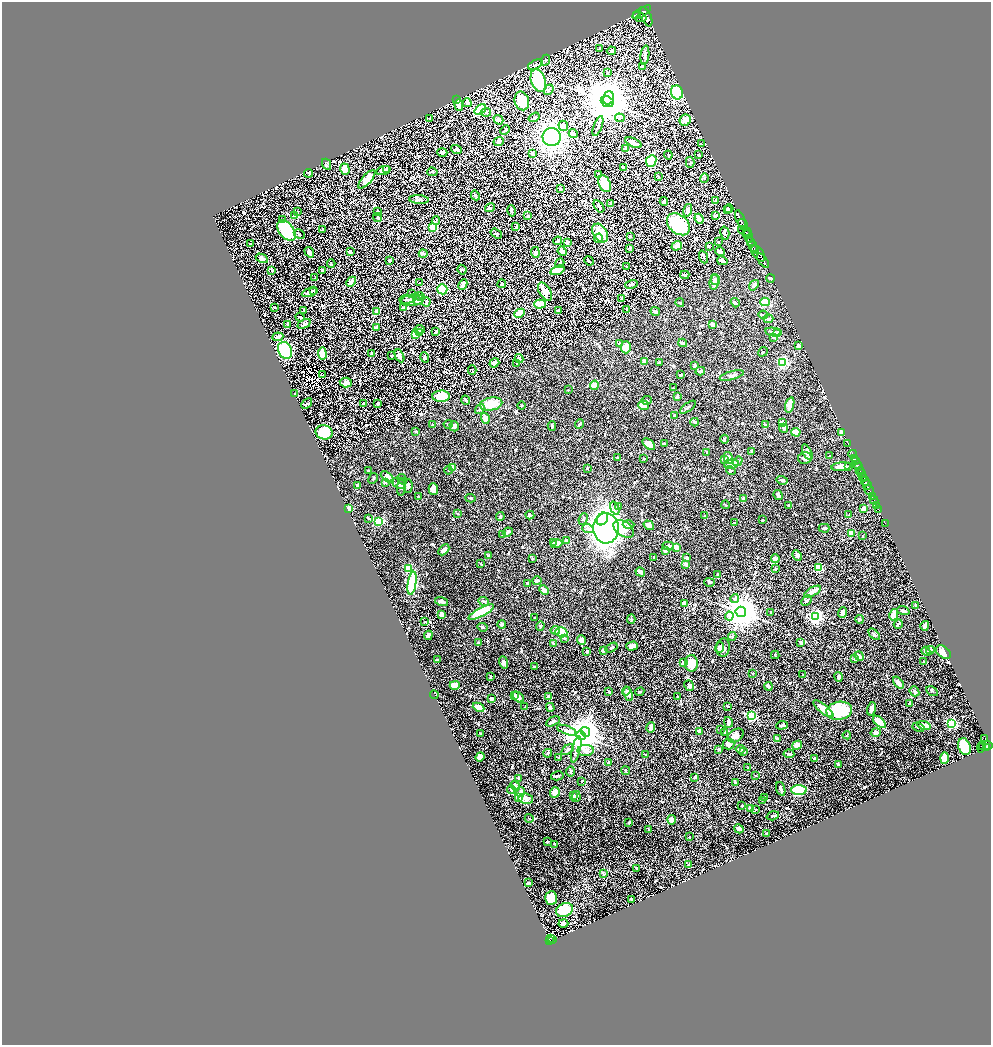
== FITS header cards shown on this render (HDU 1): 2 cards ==
NAXIS1  =                 1978
NAXIS2  =                 2086

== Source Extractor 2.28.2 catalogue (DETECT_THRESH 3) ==
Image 1978 x 2086 px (HDU 1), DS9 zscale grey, zoomed out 1/2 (1 PNG px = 2 x 2 image px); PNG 993 x 1047 px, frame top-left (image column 2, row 2086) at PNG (2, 2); each listed source drawn as its Kron ellipse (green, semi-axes under 4 px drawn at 4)
Background 1.04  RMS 0.018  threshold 0.0539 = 3 sigma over >= 5 px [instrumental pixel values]
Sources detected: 860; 54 cannot appear on this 1/2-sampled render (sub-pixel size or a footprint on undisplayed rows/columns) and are neither listed nor drawn; of the other 806, the 500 brightest by FLUX_AUTO listed and drawn (306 fainter detections omitted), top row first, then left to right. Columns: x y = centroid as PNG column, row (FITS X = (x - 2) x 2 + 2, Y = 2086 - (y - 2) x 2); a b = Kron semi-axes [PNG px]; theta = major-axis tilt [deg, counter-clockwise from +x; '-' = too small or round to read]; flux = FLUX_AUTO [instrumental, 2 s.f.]
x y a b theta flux
642 12 10 4 32 5200
636 15 2 1 - 1600
646 17 10 5 -65 990
641 18 6 3 7 920
600 49 3 2 - 3.5
611 51 4 2 - 4.7
645 55 10 3 84 12
545 60 6 3 67 3.9
535 65 8 3 24 6.1
643 66 2 2 - 13
607 73 3 3 - 4.3
538 81 12 7 -70 310
549 90 5 2 - 8.6
677 92 7 6 - 260
608 98 7 5 69 1500
457 100 4 2 - 3.6
522 101 9 7 -76 85
607 102 6 5 - 20000
467 103 4 4 - 15
459 105 6 4 -87 21
480 110 6 4 38 160
486 112 5 3 - 5.4
534 117 6 3 34 5.9
430 118 2 2 - 5.1
620 118 5 4 - 5.7
498 120 5 3 - 13
685 120 6 5 - 39
563 126 5 4 - 27
598 126 10 3 69 8.5
505 130 5 3 - 6.3
573 134 4 4 - 23
552 137 9 9 - 1000
499 141 5 4 - 15
633 143 9 3 -25 24
701 144 3 2 - 4.1
625 148 4 2 - 5.4
456 150 5 3 - 6.7
442 152 5 4 - 11
532 153 4 3 - 5.1
668 155 4 3 - 3.2
698 155 3 2 - 4.3
651 161 6 5 - 160
690 162 5 3 - 4.6
327 164 6 3 -63 4.4
623 168 4 2 - 6.3
345 169 5 4 - 48
387 169 4 3 - 8.1
383 170 7 3 18 14
432 172 5 2 - 3.3
309 173 4 2 - 3.4
599 174 4 3 - 4.2
658 176 4 3 - 3.5
704 178 5 3 - 3.7
367 179 12 4 48 46
605 184 9 5 -66 140
560 189 3 2 - 7.1
475 195 5 3 - 8.9
419 199 10 4 -4 7.6
664 201 4 2 - 13
716 201 3 3 - 4.5
611 203 3 3 - 4.5
599 206 7 2 -54 9.8
490 208 5 4 - 4.7
727 209 4 3 - 6.1
729 209 4 4 - 7.1
688 210 6 4 75 18
377 211 3 3 - 3.5
511 211 6 2 -78 9.2
298 212 3 3 - 4.1
294 215 4 3 - 14
528 216 4 3 - 5.2
715 216 4 3 - 7.7
377 217 5 3 - 3.9
282 219 4 2 - 3.2
699 219 5 3 - 29
741 220 10 3 -68 1400
436 221 4 3 - 3.1
678 224 13 9 -41 330
743 224 6 1 -59 1100
433 227 4 3 - 170
516 227 3 2 - 4.2
286 230 12 7 -52 230
322 230 2 2 - 4.7
745 231 7 3 -17 210
600 233 10 7 -59 72
725 233 7 2 -76 3.6
299 234 6 3 -27 3.6
496 234 6 3 -34 4.1
746 234 2 2 - 250
630 236 2 2 - 11
749 236 7 2 -70 540
599 238 4 4 - 6
558 241 4 2 - 9.6
751 241 2 1 - 260
567 242 3 3 - 8.7
718 242 3 3 - 3
250 244 2 2 - 5.4
677 246 5 4 - 15
753 246 6 2 -66 730
709 247 3 3 - 2.8
630 248 2 2 - 3.8
754 249 2 2 - 860
562 251 5 4 - 26
720 251 5 4 - 8.4
309 252 5 3 - 12
350 252 4 3 - 8.7
535 252 5 4 - 8.9
423 254 4 3 - 5
758 254 9 5 -53 5300
704 257 6 2 -69 5.5
262 258 6 4 -28 15
390 260 3 3 - 3.3
589 261 5 2 - 3.1
722 261 5 3 - 12
763 261 8 3 -54 4000
560 263 5 3 - 5.9
331 264 4 3 - 2.8
627 267 2 2 - 3.6
323 270 4 3 - 9.9
462 270 5 4 - 4.7
557 270 7 4 18 110
272 271 4 3 - 5
685 275 4 3 - 5.7
315 278 3 3 - 3
770 278 4 3 - 5.8
715 279 5 4 - 6.6
351 282 5 4 - 15
714 282 7 4 80 9.9
420 283 2 2 - 3.3
463 284 5 3 - 14
502 284 4 3 - 3.6
631 284 6 3 15 4.8
754 285 6 4 52 9.7
442 289 5 5 - 120
313 291 2 2 - 3.5
545 292 10 5 -58 39
309 293 8 3 16 12
411 293 3 2 - 3.4
420 296 5 3 - 5.6
407 299 8 3 3 7.1
621 299 2 2 - 19
412 300 12 5 8 21
418 301 5 3 - 9.4
426 302 4 3 - 8.2
765 302 4 4 - 110
680 303 4 3 - 3.5
735 303 5 3 - 8.5
540 304 6 4 2 50
403 307 4 2 - 5.1
275 308 2 2 - 4.4
627 309 3 2 - 2.9
304 310 3 2 - 3.3
558 310 4 2 - 7.4
377 311 4 3 - 19
655 311 5 3 - 12
519 313 5 4 - 56
763 315 4 3 - 3.2
300 317 5 2 - 6
768 319 5 3 - 9
288 324 4 3 - 9.8
304 324 7 4 26 9
712 325 4 3 - 20
376 327 3 2 - 3.5
419 330 5 3 - 12
436 332 4 2 - 4.5
773 332 7 3 -11 13
420 333 4 3 - 8.5
778 333 3 3 - 6.5
415 335 3 3 - 92
278 337 5 3 - 17
774 338 3 3 - 5.5
683 343 4 2 - 9.6
619 344 3 3 - 5.2
799 346 3 3 - 18
626 347 6 5 - 47
285 350 9 6 -63 250
763 352 5 2 - 3
372 353 3 2 - 6
322 354 6 3 -87 86
391 356 3 3 - 6.6
399 356 7 4 -65 13
425 357 5 3 - 5.1
519 359 4 3 - 12
644 361 3 2 - 19
783 362 3 3 - 380
494 363 5 4 - 16
517 363 3 2 - 4.9
659 363 2 2 - 5.3
695 365 3 2 - 6.8
472 370 4 2 - 3.3
700 371 5 3 - 9.4
322 375 2 1 - 4.5
681 375 4 2 - 4.5
732 376 12 3 16 8.9
346 382 6 5 - 20
594 385 5 4 - 42
673 388 2 2 - 2.8
568 390 2 2 - 2.8
294 394 2 2 - 4.3
441 396 9 5 3 92
677 396 4 2 - 10
466 400 5 2 - 7.6
647 400 5 3 - 5.4
378 403 3 2 - 8.3
307 404 6 2 41 3.1
364 404 3 2 - 6.7
491 404 11 6 10 58
644 405 5 4 - 32
790 405 8 3 74 38
522 406 4 2 - 3.2
688 407 9 2 35 3.9
480 409 6 3 56 5.4
675 415 3 3 - 8.1
485 418 5 3 - 36
695 422 4 2 - 6.5
782 423 2 2 - 33
448 424 4 3 - 3.6
580 424 5 2 - 8.5
432 425 3 3 - 3.3
765 425 2 2 - 7.9
454 426 5 4 - 8.8
552 426 5 3 - 5.8
784 428 4 4 - 5.9
415 431 3 2 - 3.8
324 432 8 7 - 110
796 432 4 4 - 27
841 433 4 2 - 13
724 439 4 3 - 6
848 443 2 1 - 17
649 444 7 4 -40 36
664 444 3 2 - 4.1
751 451 3 2 - 6.2
707 452 3 2 - 3.5
807 452 8 4 -63 15
853 454 4 2 - 130
830 456 2 2 - 3.6
618 458 3 2 - 14
728 458 6 4 -80 33
805 458 7 6 - 12
854 458 2 2 - 430
644 459 2 2 - 2.8
724 459 4 3 - 7.7
855 460 3 2 - 1100
738 461 5 3 - 6.5
731 464 7 4 7 30
857 465 3 2 - 790
841 467 10 3 6 30
848 467 4 3 - 3
859 467 2 1 - 330
453 468 3 3 - 45
587 468 2 2 - 4.2
448 470 4 2 - 2.9
731 470 5 3 - 3.8
369 471 3 2 - 6.6
860 471 4 1 - 91
861 474 3 2 - 370
863 476 3 2 - 460
387 477 8 4 -40 21
373 478 6 3 60 4.1
402 479 6 3 -59 5.8
782 480 5 3 - 6.2
865 481 4 3 - 650
385 482 2 2 - 9.3
399 483 7 5 -27 10
867 485 5 2 - 400
357 486 3 2 - 4.7
408 486 7 4 83 11
402 487 9 4 82 7.7
433 489 6 5 - 20
869 490 5 2 - 2400
778 495 5 3 - 10
872 496 2 1 - 480
418 497 3 2 - 3.2
470 498 5 2 - 3.7
743 498 3 2 - 7.2
874 500 4 2 - 1200
725 505 4 2 - 2.9
789 505 3 2 - 7.1
877 506 3 1 - 92
618 507 4 3 - 4.5
349 508 2 2 - 36
615 508 7 3 -71 6.4
864 509 4 3 - 22
878 509 3 1 - 75
458 514 4 2 - 3.2
530 515 4 3 - 5
849 515 3 2 - 3.8
705 516 3 2 - 4.9
500 517 4 3 - 5.2
368 518 3 2 - 3
583 519 6 3 68 4.5
602 519 7 5 57 92
762 520 2 2 - 3.3
379 522 4 3 - 74
734 522 2 2 - 3
885 523 2 1 - 14
629 525 6 3 2 6.7
649 525 6 3 -35 14
606 528 15 13 -86 1500
824 528 5 2 - 7.8
588 529 6 4 -17 11
624 529 11 7 -35 57
508 532 5 3 - 8.7
851 533 4 3 - 59
503 534 3 2 - 4.9
863 536 2 2 - 3
567 541 4 3 - 10
553 542 3 3 - 5.8
557 544 6 4 15 25
668 546 6 4 -14 15
676 547 4 3 - 25
444 550 6 4 45 14
665 551 2 2 - 27
797 555 6 3 -66 8.2
489 556 2 2 - 9.5
654 557 3 2 - 3.9
532 558 4 3 - 2.9
687 558 3 3 - 11
775 559 4 3 - 20
481 564 3 2 - 3.3
685 564 4 3 - 8.7
775 568 2 2 - 3
818 568 4 3 - 190
408 569 3 3 - 170
640 572 5 2 - 20
718 574 3 2 - 6.5
537 581 4 3 - 7.5
709 582 5 3 - 4
412 583 11 4 81 340
528 583 3 3 - 6.8
544 590 5 2 - 33
813 591 9 3 29 28
735 598 4 4 - 5.6
483 601 5 3 - 5.6
807 601 6 3 45 6.9
442 602 7 3 -15 12
685 604 4 3 - 27
915 605 2 2 - 2.8
903 611 6 3 -18 7.5
481 612 14 4 28 160
741 612 5 5 - 8200
771 612 2 2 - 4.1
843 613 5 4 - 11
442 615 3 3 - 27
894 615 6 3 76 46
729 616 4 3 - 6.8
815 616 4 4 - 900
535 618 2 2 - 3.5
631 619 4 2 - 3.9
859 619 4 4 - 3.7
425 622 3 3 - 3
502 624 4 4 - 6.1
898 624 5 2 - 7.1
540 626 5 4 - 5.8
925 626 5 2 - 14
483 627 5 3 - 4.9
555 630 5 3 - 9.7
561 632 6 5 - 160
874 634 7 4 -45 6.5
428 635 5 3 - 17
732 636 4 3 - 3.4
565 638 4 3 - 3.8
582 640 5 4 - 22
478 642 2 2 - 4.8
801 642 2 2 - 17
553 644 4 2 - 6.5
632 646 6 3 16 16
723 647 9 6 84 21
611 648 6 3 29 7.1
719 648 5 4 - 6.7
604 650 4 3 - 8.2
930 650 4 3 - 4.2
587 651 3 2 - 3.2
926 651 4 3 - 10
943 652 8 5 -39 25
775 655 4 2 - 3.4
859 656 5 3 - 14
855 659 3 3 - 6.8
437 660 3 2 - 4.9
924 661 2 2 - 5.1
504 662 6 4 -72 12
683 663 3 3 - 23
691 663 8 6 -87 49
535 667 3 2 - 3.5
753 673 3 2 - 3
803 675 2 2 - 4.8
490 676 2 2 - 2.9
839 677 5 3 - 9.1
898 683 7 3 -51 19
455 685 5 3 - 36
689 685 5 4 - 12
768 686 4 3 - 9.9
626 691 4 3 - 7.5
914 691 5 4 - 6
932 691 6 2 -30 3.3
609 692 3 3 - 3.6
640 692 5 2 - 4.6
628 694 7 3 -72 18
434 695 4 1 - 26
514 695 4 3 - 4.4
678 696 2 2 - 6.1
518 697 6 4 -41 18
549 697 4 3 - 20
491 699 3 2 - 16
910 703 3 2 - 5.1
727 706 3 2 - 4.4
479 707 6 3 -25 49
525 707 4 2 - 4.2
550 707 4 3 - 9
823 709 12 3 -39 51
872 709 7 4 74 16
839 711 13 9 10 170
751 716 3 3 - 360
553 721 7 3 29 7.6
728 722 5 3 - 17
879 722 8 3 -44 61
952 723 3 3 - 460
782 725 6 2 5 9.2
924 726 7 4 -14 31
651 727 5 3 - 19
918 727 6 3 -21 5.7
567 730 10 3 -20 11
720 730 2 2 - 4.8
700 731 4 3 - 15
585 732 5 4 - 3200
876 732 5 4 - 11
725 733 3 3 - 4.1
481 734 3 2 - 3.1
581 735 5 4 - 5700
847 735 4 2 - 3.7
736 736 9 6 33 19
985 738 3 3 - 180
777 739 2 2 - 23
729 744 6 5 - 17
797 745 5 4 - 21
988 745 5 2 - 750
983 746 2 1 - 110
964 747 8 6 -69 87
981 747 5 4 - 270
986 747 3 2 - 540
576 749 13 3 76 13
719 749 2 2 - 6.4
740 749 4 3 - 8.9
567 750 7 3 35 7
586 750 8 5 -1 14
744 751 3 3 - 5.3
548 753 4 2 - 3.9
789 754 5 3 - 5.4
646 755 4 2 - 3.1
480 757 5 4 - 20
559 758 3 2 - 4.8
814 758 2 2 - 4.1
944 758 6 4 87 26
609 762 3 2 - 4.9
838 764 2 2 - 9
748 768 3 3 - 3
571 771 5 3 - 3.8
626 771 4 3 - 4.1
557 776 6 2 12 8.7
756 776 3 2 - 3.5
695 777 4 4 - 5
519 778 4 3 - 8.1
582 781 3 2 - 2.9
735 783 2 2 - 7.2
515 786 5 3 - 6.7
781 789 7 2 -71 9.4
511 790 4 3 - 4
799 790 7 5 -3 120
521 792 5 4 - 15
555 793 5 4 - 23
573 795 4 3 - 8.5
519 797 3 3 - 160
576 797 5 4 - 5.6
765 797 3 3 - 5
526 799 7 5 -10 20
762 800 3 3 - 4
742 806 2 2 - 4.4
750 808 3 3 - 20
756 810 3 2 - 3
773 816 6 2 17 4.3
529 818 4 2 - 3.1
672 820 5 4 - 21
629 822 3 2 - 6.3
739 829 5 3 - 14
649 830 2 2 - 5.2
767 833 2 2 - 2.8
689 837 2 2 - 5.9
547 842 2 2 - 3.6
555 844 2 2 - 6
689 865 3 2 - 10
637 868 3 2 - 6.6
603 874 4 2 - 6.1
528 883 2 2 - 17
551 898 7 6 - 58
631 899 3 2 - 4.9
564 910 9 6 28 150
563 923 5 3 - 20
550 938 2 1 - 20
552 939 2 1 - 27
549 940 3 2 - 89
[306 fainter detections neither listed nor drawn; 54 sub-pixel or undisplayed-footprint detections neither listed nor drawn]